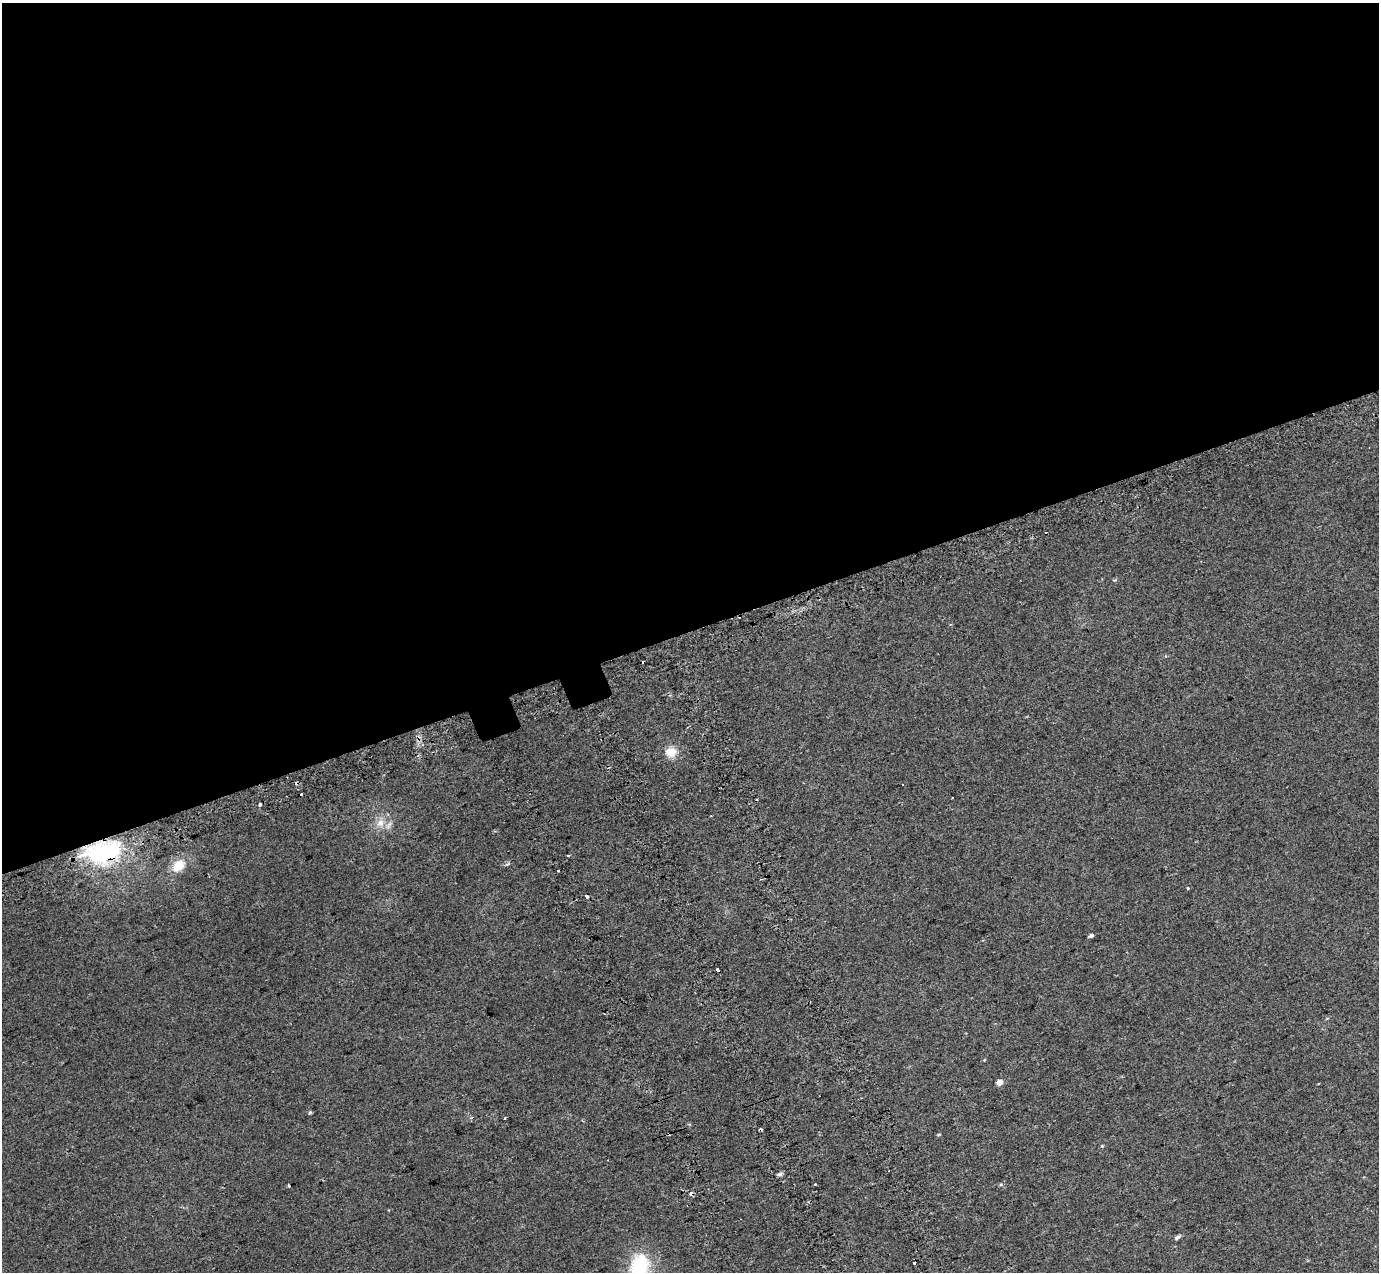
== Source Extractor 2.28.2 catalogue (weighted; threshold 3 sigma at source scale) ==
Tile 2 of 4 x 4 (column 2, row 1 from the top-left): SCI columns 1482-2858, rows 4035-5304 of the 5712 x 5475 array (HDU 1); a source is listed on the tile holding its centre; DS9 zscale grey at full resolution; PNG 1381 x 1274 px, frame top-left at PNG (2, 3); no overlay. Shown black and unused: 50% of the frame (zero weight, under 2 of 3 exposures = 6% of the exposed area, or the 3 px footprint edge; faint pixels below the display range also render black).
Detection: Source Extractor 2.28.2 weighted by HDU 2 'WHT'; one run over the whole footprint, this tile lists its part. Background 0.02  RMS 0.0071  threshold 0.032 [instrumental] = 3 sigma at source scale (4.5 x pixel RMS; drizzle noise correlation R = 1.50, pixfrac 1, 0.0396/0.0396 arcsec/px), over >= 5 px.
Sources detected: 32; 7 cosmic-ray / hot-pixel residue — not listed; the other 25 listed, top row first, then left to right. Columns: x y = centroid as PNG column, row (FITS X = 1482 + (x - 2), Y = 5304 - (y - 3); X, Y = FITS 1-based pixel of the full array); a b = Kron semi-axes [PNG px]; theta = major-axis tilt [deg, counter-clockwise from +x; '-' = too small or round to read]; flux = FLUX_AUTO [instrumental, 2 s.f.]
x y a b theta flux
1115 580 5 4 - 1.1
671 752 14 12 3 8.9
301 795 3 2 - 3.6
260 804 3 3 - 4.5
380 823 13 11 32 7.3
102 852 46 25 11 76
568 856 3 3 - 3
178 866 17 12 41 11
1188 888 3 3 - 2.8
586 896 3 3 - 3.9
1091 935 4 3 - 8.4
718 970 3 3 - 6.1
1000 1082 5 5 - 4.4
310 1113 5 4 - 0.93
505 1118 3 2 - 0.68
939 1134 5 3 - 0.61
1102 1146 4 4 - 0.64
779 1174 6 5 - 1.9
815 1184 3 3 - 1.6
1001 1184 5 5 - 0.95
289 1186 3 3 - 2.3
691 1194 3 3 - 11
1177 1237 7 4 32 1.7
914 1263 3 3 - 5.8
640 1267 32 20 80 45
Overlapping masked pixels (flux is a lower limit): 2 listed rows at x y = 102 852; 691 1194
Isophote crosses this tile's border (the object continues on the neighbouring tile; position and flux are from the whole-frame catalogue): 1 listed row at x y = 640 1267